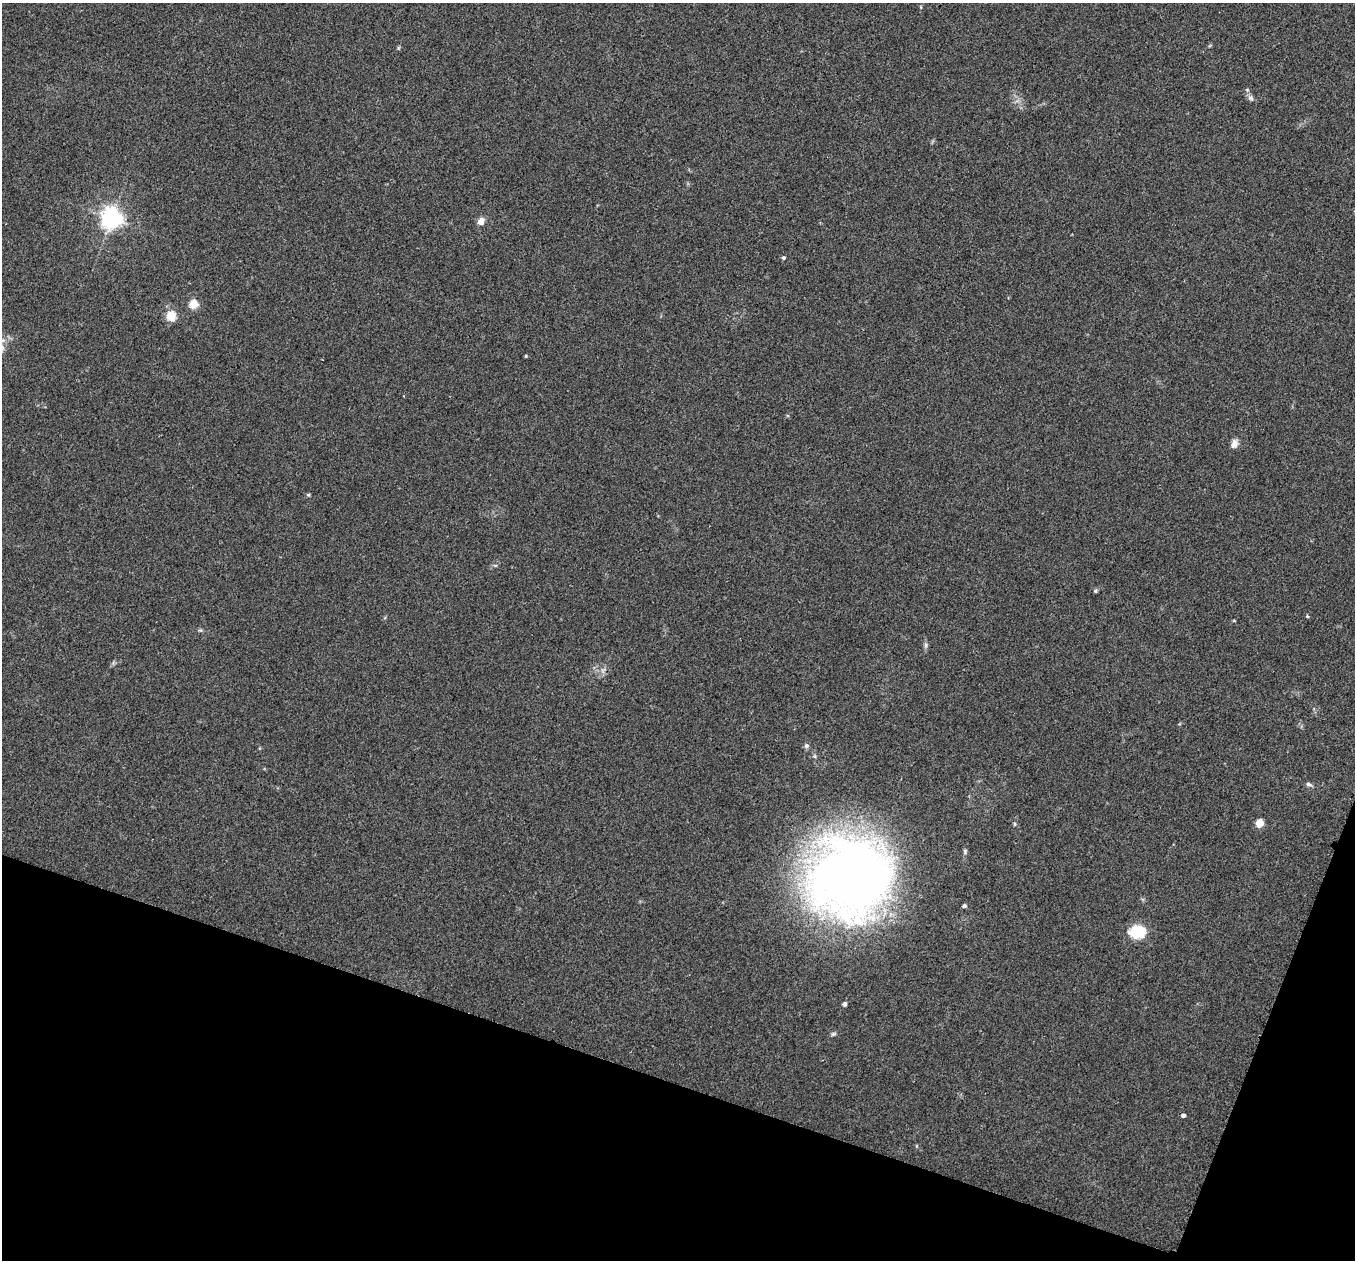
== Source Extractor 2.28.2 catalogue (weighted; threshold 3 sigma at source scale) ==
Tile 15 of 4 x 4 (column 3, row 4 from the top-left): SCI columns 2712-4064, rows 144-1401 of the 5427 x 5441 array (HDU 1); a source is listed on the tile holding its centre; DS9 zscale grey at full resolution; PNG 1357 x 1262 px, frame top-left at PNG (2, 3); no overlay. Shown black and unused: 17% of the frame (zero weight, under 2 of 3 exposures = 1% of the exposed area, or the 3 px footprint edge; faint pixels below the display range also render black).
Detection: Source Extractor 2.28.2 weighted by HDU 2 'WHT'; one run over the whole footprint, this tile lists its part. Background 0.104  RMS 0.015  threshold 0.0661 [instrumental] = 3 sigma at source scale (4.5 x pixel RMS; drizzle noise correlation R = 1.50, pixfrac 1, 0.05/0.05 arcsec/px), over >= 5 px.
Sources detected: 21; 1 inside a brighter object's white glare — not listed; the other 20 listed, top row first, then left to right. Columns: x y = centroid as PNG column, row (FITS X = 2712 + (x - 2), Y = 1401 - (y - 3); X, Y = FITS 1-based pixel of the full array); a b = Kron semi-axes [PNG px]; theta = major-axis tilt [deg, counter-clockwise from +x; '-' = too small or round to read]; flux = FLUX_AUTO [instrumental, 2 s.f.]
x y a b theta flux
1251 98 8 7 - 4.1
111 218 7 7 - 1000
481 221 9 7 61 9.3
783 258 4 4 - 2.6
193 304 5 5 - 65
171 316 5 5 - 88
526 356 4 3 - 1.5
1234 444 11 7 72 8.5
308 495 5 4 - 1.8
1095 591 6 4 45 1.9
1307 616 4 4 - 1.7
1234 621 5 3 - 1.1
806 746 7 6 - 3.4
1309 784 9 5 -19 3.5
1259 823 5 5 - 45
854 875 85 78 53 1200
964 906 5 4 - 2.6
1138 932 18 14 9 39
844 1004 4 4 - 5.5
1183 1115 5 4 - 3.9